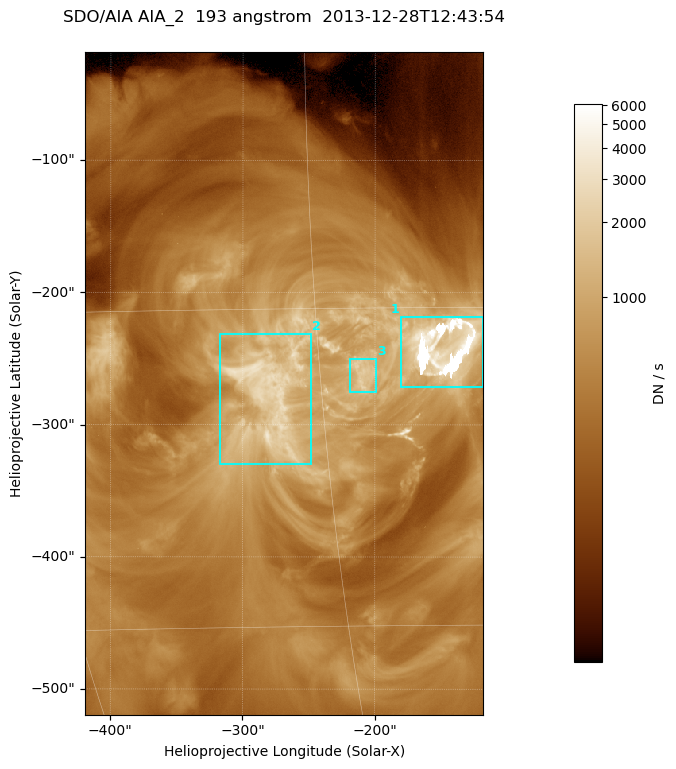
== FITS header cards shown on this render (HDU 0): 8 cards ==
TELESCOP= 'SDO/AIA '
INSTRUME= 'AIA_2   '
WAVELNTH=                  193
WAVEUNIT= 'angstrom'
DATE-OBS= '2013-12-28T12:43:54.84'
CTYPE1  = 'HPLN-TAN'
CTYPE2  = 'HPLT-TAN'
BUNIT   = 'DN / s  '

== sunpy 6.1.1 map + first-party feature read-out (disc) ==
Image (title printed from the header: SDO/AIA AIA_2  193 angstrom  2013-12-28T12:43:54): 501 x 834 px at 0.601 arcsec/px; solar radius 976 arcsec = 1624 px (partial field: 5.0% of the solar disc is inside the frame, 100% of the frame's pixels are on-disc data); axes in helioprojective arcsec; data unit DN / s (BUNIT, on the colour bar)
Orientation: roll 0.0578 deg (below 1 deg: not rotated)
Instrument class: DISC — disc imager (sunpy class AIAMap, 193 A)
Bright regions (active regions / flare kernels): reference = the on-disc median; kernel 5 px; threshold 5 sigma = 1220 DN / s over a disc level ~393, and >= 1.15x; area >= 417 px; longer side >= 6 px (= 3.6 arcsec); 3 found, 3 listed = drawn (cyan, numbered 1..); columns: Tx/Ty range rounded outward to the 2 arcsec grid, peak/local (2 s.f.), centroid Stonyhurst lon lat
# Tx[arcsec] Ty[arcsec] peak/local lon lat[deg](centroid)
1 -182..-118 -272..-218 21 -9 -17
2 -318..-248 -330..-230 8.3 -17 -19
3 -220..-198 -276..-250 5.5 -13 -18